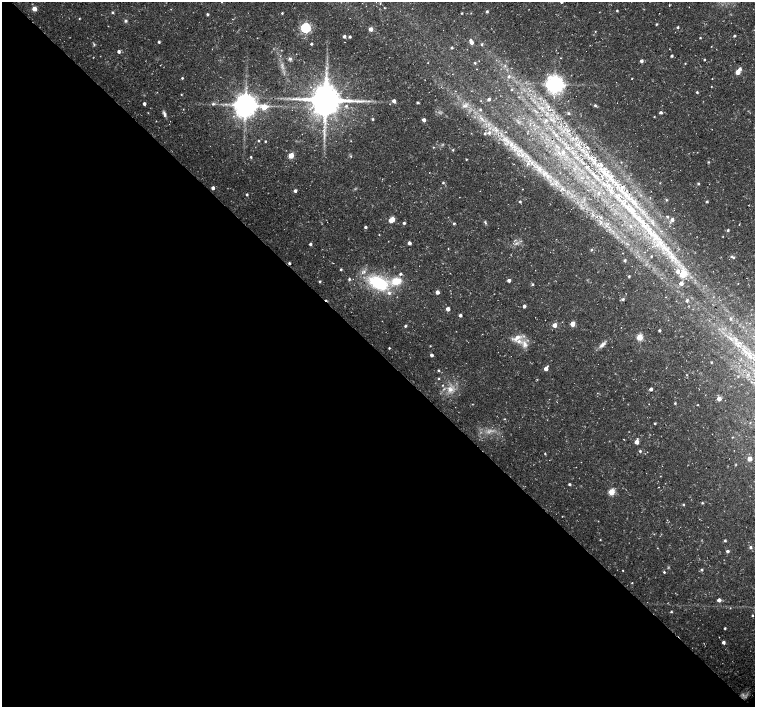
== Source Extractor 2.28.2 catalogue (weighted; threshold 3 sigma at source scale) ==
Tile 14 of 4 x 4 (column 2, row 4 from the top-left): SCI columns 1509-3013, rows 156-1564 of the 6028 x 6017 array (HDU 1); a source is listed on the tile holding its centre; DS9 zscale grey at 2 x 2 block average (1 PNG px = mean of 2 x 2 image px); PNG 757 x 709 px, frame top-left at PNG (2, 2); no overlay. Shown black and unused: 50% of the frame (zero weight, under 3 of 4 exposures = <1% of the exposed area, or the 3 px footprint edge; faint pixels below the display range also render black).
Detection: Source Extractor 2.28.2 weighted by HDU 2 'WHT'; one run over the whole footprint, this tile lists its part. Background 0.0223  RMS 0.0028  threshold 0.0127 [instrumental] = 3 sigma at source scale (4.5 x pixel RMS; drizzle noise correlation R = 1.50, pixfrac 1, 0.0396/0.0396 arcsec/px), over >= 5 px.
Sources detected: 231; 3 too faint to see at this stretch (2 x 2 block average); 1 cosmic-ray / hot-pixel residue — not listed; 17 inside a brighter listed object's ellipse — not listed separately; the other 210 listed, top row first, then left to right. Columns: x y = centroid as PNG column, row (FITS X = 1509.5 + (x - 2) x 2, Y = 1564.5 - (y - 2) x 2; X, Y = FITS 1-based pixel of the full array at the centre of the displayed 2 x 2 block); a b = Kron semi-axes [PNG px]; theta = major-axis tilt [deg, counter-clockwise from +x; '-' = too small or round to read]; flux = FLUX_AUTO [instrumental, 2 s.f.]
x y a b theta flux
222 2 2 2 - 0.22
669 6 2 2 - 0.91
384 8 3 2 - 0.39
34 9 3 3 - 8.3
487 11 2 2 - 1.3
617 11 2 2 - 0.78
112 12 3 2 - 0.86
599 12 2 2 - 0.24
282 13 2 2 - 0.69
462 13 2 2 - 0.61
471 13 3 2 - 0.29
207 14 2 2 - 1.2
79 18 2 2 - 0.48
125 21 4 3 - 0.99
656 24 3 2 - 0.62
677 27 3 2 - 0.88
305 28 4 4 - 87
371 29 3 3 - 4.7
595 32 2 2 - 0.35
344 36 3 2 - 1.9
734 36 2 2 - 0.86
350 37 2 2 - 1.2
700 38 2 2 - 0.58
159 42 2 2 - 1.2
471 42 3 3 - 4.1
94 44 5 2 - 0.74
311 44 2 2 - 1
482 44 3 2 - 0.81
711 46 2 2 - 0.22
452 48 3 2 - 0.96
119 52 3 3 - 2.1
296 54 2 2 - 0.18
672 56 2 2 - 1.3
560 58 2 2 - 0.26
290 59 6 4 -8 1.3
704 60 2 2 - 0.69
641 61 3 3 - 2.1
428 63 2 2 - 0.25
475 63 2 2 - 0.76
685 63 2 2 - 0.5
505 65 3 3 - 0.67
326 68 5 2 - 1
740 69 3 3 - 1.9
738 72 3 3 - 8.7
508 76 3 3 - 1.1
182 78 2 2 - 0.8
632 78 2 2 - 0.51
555 84 5 5 - 450
711 86 2 2 - 0.31
511 90 3 3 - 0.47
697 92 2 2 - 0.9
181 94 2 2 - 0.43
489 99 3 2 - 1.8
326 100 8 8 - 1800
361 101 6 3 5 2
394 101 3 3 - 3
543 101 3 2 - 0.44
417 102 3 3 - 0.84
144 104 2 2 - 2.1
213 104 4 3 - 1.1
245 105 6 6 - 910
595 105 3 3 - 1.1
346 106 4 3 - 1.2
465 106 8 4 -1 2.4
548 106 4 3 - 1.1
264 107 4 3 - 14
480 110 3 3 - 0.86
148 113 3 2 - 0.28
164 113 7 3 -66 1.8
568 113 3 2 - 0.88
661 113 3 2 - 1.9
654 117 2 2 - 0.4
372 119 3 2 - 0.9
482 119 5 3 - 1.4
424 120 3 3 - 2.7
546 120 3 3 - 1.5
496 130 5 3 - 1.4
324 131 3 2 - 0.8
489 132 5 4 - 1.7
555 135 5 3 - 1.4
258 141 2 2 - 0.5
265 141 2 2 - 0.66
351 141 2 2 - 0.28
511 144 5 3 - 1.6
433 147 3 2 - 0.4
587 147 3 2 - 0.47
453 150 3 3 - 0.76
563 152 4 4 - 1.4
518 154 3 2 - 0.74
291 155 3 3 - 14
351 156 3 3 - 0.58
251 157 2 2 - 0.86
466 159 2 2 - 0.5
708 162 3 3 - 0.65
528 163 4 3 - 1.3
539 168 9 6 -18 4.1
604 172 10 4 -40 4.5
548 176 7 3 -76 1.8
443 183 3 2 - 0.82
660 183 2 2 - 0.37
618 184 4 3 - 1.1
698 184 3 3 - 0.9
623 186 6 3 45 1.1
213 188 2 2 - 2.6
522 189 2 2 - 0.26
295 191 3 3 - 2
599 193 3 2 - 0.58
247 195 2 2 - 1.1
626 195 8 2 -29 1.9
617 196 5 2 - 0.59
619 197 5 2 - 0.95
666 200 3 3 - 0.75
520 202 2 2 - 0.88
707 202 3 3 - 0.88
629 209 9 7 36 5.2
597 217 3 2 - 0.33
667 217 3 3 - 0.84
392 219 3 3 - 8.8
672 220 3 3 - 2.7
485 222 5 3 - 0.89
404 223 3 3 - 1.3
643 223 19 8 -61 15
652 223 5 4 - 1.6
454 224 3 2 - 0.94
365 227 3 2 - 1.4
631 227 4 2 - 0.75
728 230 3 3 - 0.98
379 235 2 2 - 0.32
656 237 23 6 -46 15
409 243 2 2 - 3
310 244 3 2 - 1.5
448 249 2 2 - 0.29
591 250 3 3 - 0.95
663 253 4 2 - 0.77
651 256 2 2 - 0.61
731 256 3 3 - 1
625 260 3 3 - 0.89
289 263 2 2 - 1.2
341 269 3 2 - 0.87
677 271 5 4 - 3.2
364 272 5 4 - 1.8
682 274 4 3 - 20
629 276 2 2 - 0.81
349 279 3 3 - 1
509 280 2 2 - 3.1
320 281 3 3 - 0.81
396 281 15 11 11 12
378 283 16 9 -26 48
681 283 3 3 - 3.7
738 283 3 2 - 0.25
532 284 3 3 - 0.79
437 292 3 2 - 4.3
666 297 2 2 - 0.31
623 299 3 3 - 1.2
687 301 4 3 - 1
524 306 3 2 - 2.1
448 309 3 3 - 4.7
460 315 2 2 - 2.1
730 319 3 3 - 1
572 324 3 3 - 10
555 325 3 3 - 6.4
405 326 2 2 - 1.1
659 330 2 2 - 1.1
640 337 3 3 - 22
516 338 9 6 60 4.5
525 344 10 7 -79 5
602 345 12 4 41 2.9
430 346 2 2 - 0.44
389 348 2 2 - 0.7
431 355 2 2 - 2.5
711 362 2 2 - 0.53
546 369 3 3 - 4.3
438 370 3 2 - 0.82
687 375 2 2 - 0.37
738 376 2 2 - 0.41
439 379 3 2 - 0.52
450 389 9 6 -43 4.7
651 389 3 2 - 2.2
719 399 3 3 - 5.2
675 403 2 2 - 0.78
698 405 2 2 - 0.41
505 419 2 2 - 0.38
655 423 2 2 - 0.71
750 423 3 2 - 0.33
732 437 2 2 - 0.36
623 439 2 2 - 0.28
637 442 3 3 - 6.8
640 451 3 3 - 0.88
545 453 3 2 - 0.53
749 459 3 3 - 7.8
660 476 3 2 - 0.28
569 484 2 2 - 1.3
611 492 3 3 - 20
702 503 3 3 - 0.76
683 505 3 2 - 0.72
562 516 2 2 - 0.32
600 540 2 2 - 0.41
725 541 3 3 - 0.92
751 547 3 3 - 1.3
657 548 2 2 - 0.26
727 551 3 3 - 1.8
623 570 2 2 - 0.36
702 570 3 3 - 1
664 572 3 2 - 0.78
632 583 2 2 - 0.43
719 600 3 3 - 3.5
671 612 3 3 - 0.75
752 616 2 2 - 0.58
725 628 2 2 - 0.84
723 642 3 3 - 2.4
Isophote crosses this tile's border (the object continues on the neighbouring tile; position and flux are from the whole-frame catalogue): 1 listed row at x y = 222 2
Diffuse or blended objects may show on this block-average render without a row.